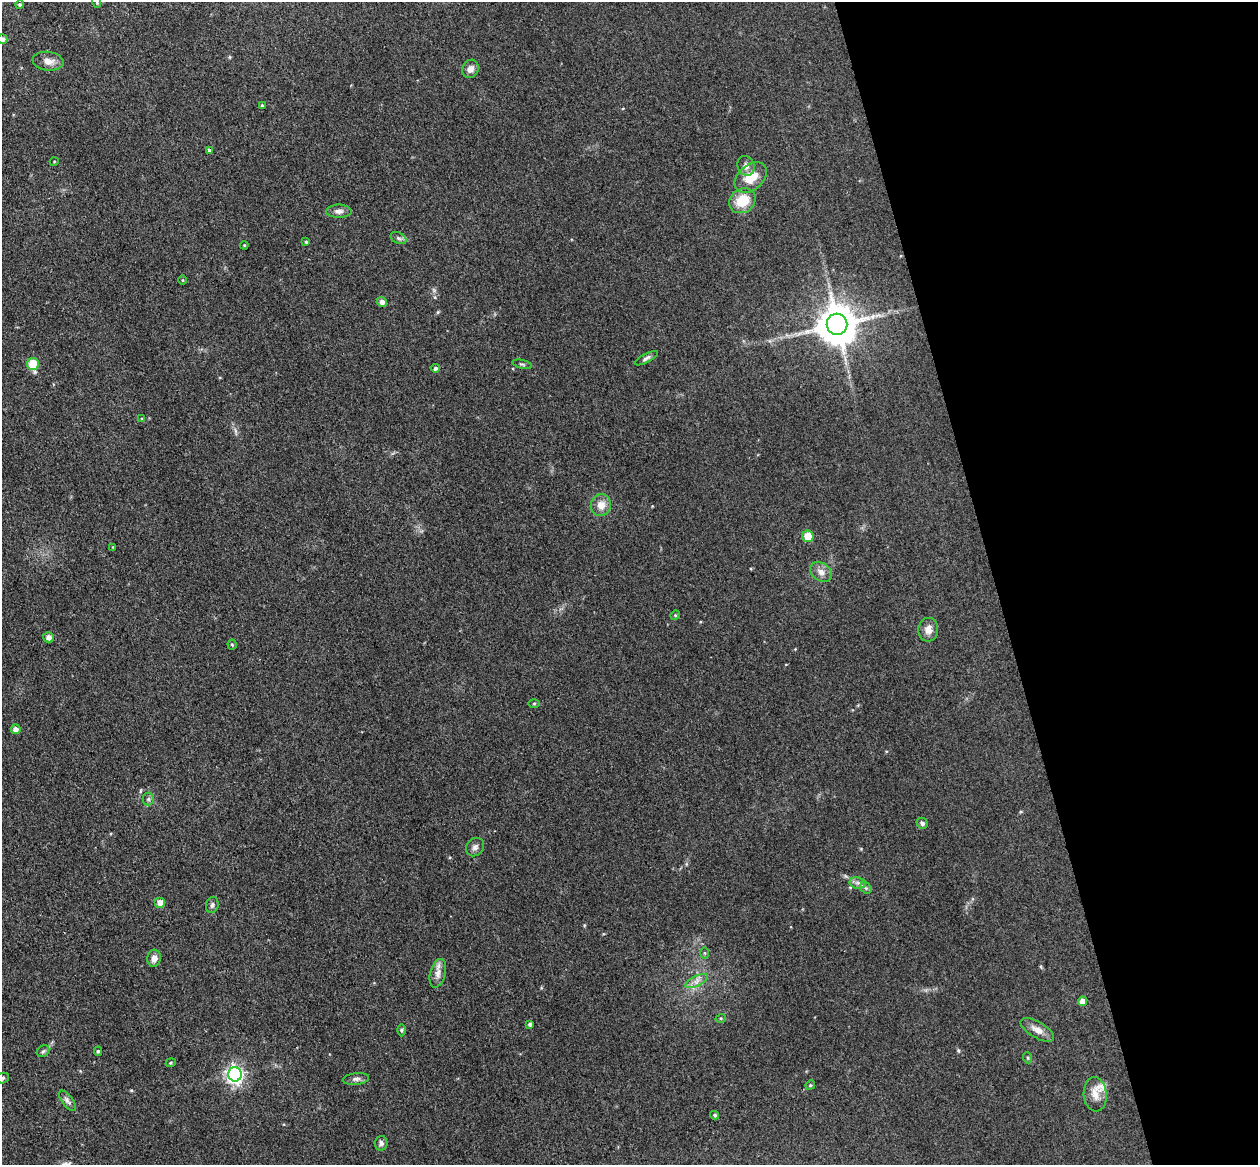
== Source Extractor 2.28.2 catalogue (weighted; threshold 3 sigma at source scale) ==
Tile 12 of 4 x 4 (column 4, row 3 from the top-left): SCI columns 3824-5079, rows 1318-2480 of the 5135 x 5078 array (HDU 1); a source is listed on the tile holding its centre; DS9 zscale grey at full resolution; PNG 1260 x 1167 px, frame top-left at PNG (2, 2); each listed source drawn as its Kron ellipse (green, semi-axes under 4 px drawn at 4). Shown black and unused: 21% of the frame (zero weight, under 3 of 4 exposures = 5% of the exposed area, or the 3 px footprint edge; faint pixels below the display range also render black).
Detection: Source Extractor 2.28.2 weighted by HDU 2 'WHT'; one run over the whole footprint, this tile lists its part. Background 0.0741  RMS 0.0078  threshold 0.0353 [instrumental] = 3 sigma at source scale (4.5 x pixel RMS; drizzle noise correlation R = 1.50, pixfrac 1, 0.05/0.05 arcsec/px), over >= 5 px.
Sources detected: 62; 1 inside a brighter listed object's ellipse — not listed separately; the other 61 listed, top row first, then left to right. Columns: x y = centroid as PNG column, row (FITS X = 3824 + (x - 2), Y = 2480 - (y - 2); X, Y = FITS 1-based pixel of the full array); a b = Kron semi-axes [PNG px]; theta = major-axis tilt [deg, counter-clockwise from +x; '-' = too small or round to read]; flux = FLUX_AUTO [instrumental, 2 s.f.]
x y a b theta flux
97 2 6 3 -71 1
20 5 4 4 - 1.1
2 39 5 4 - 2.6
48 61 15 9 -6 6.3
470 69 9 8 - 4.5
262 105 4 4 - 0.88
209 150 4 4 - 1.7
54 162 4 3 - 0.6
746 166 10 8 -62 3.8
751 178 18 12 42 15
742 201 14 12 36 18
339 211 12 6 0 3.4
398 238 8 5 -27 2.1
306 242 4 4 - 0.94
244 245 4 3 - 0.69
183 280 5 3 - 0.68
382 302 5 5 - 3.3
837 324 10 10 - 2400
646 358 13 4 29 2.3
33 364 6 6 - 19
522 364 10 2 -14 0.99
435 368 4 4 - 2
142 419 4 4 - 1.1
601 505 11 10 - 7.5
808 536 6 5 - 15
113 547 4 3 - 0.57
821 572 12 9 -36 5
675 615 5 4 - 1
928 630 12 10 85 5.9
48 637 5 5 - 3.4
232 645 5 4 - 0.92
534 703 6 4 1 0.92
16 729 5 5 - 3.7
148 799 6 5 - 1.6
922 823 6 5 - 2
475 847 10 8 46 3.2
858 883 8 5 -11 2.4
866 888 6 5 - 1.4
160 902 5 5 - 6.1
212 905 8 6 77 2
705 953 6 4 -89 0.98
154 958 9 6 83 4.3
438 973 15 7 75 5.2
697 981 12 5 27 4.2
1082 1001 4 4 - 6.1
721 1018 5 3 - 0.75
530 1024 4 4 - 1.6
401 1030 6 4 89 1.1
1037 1030 19 8 -30 6.7
43 1051 7 5 41 1.5
98 1051 4 4 - 1.1
1028 1058 5 3 - 0.78
171 1063 5 4 - 1
235 1074 7 7 - 240
2 1078 7 5 21 1.4
356 1079 13 6 6 2.9
810 1085 5 4 - 1.1
1095 1094 17 11 -85 8.5
67 1101 12 5 -53 2.8
715 1115 4 4 - 1.3
381 1143 7 6 - 2.3
Isophote crosses this tile's border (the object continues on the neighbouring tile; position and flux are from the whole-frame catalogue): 3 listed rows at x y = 97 2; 2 39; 2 1078